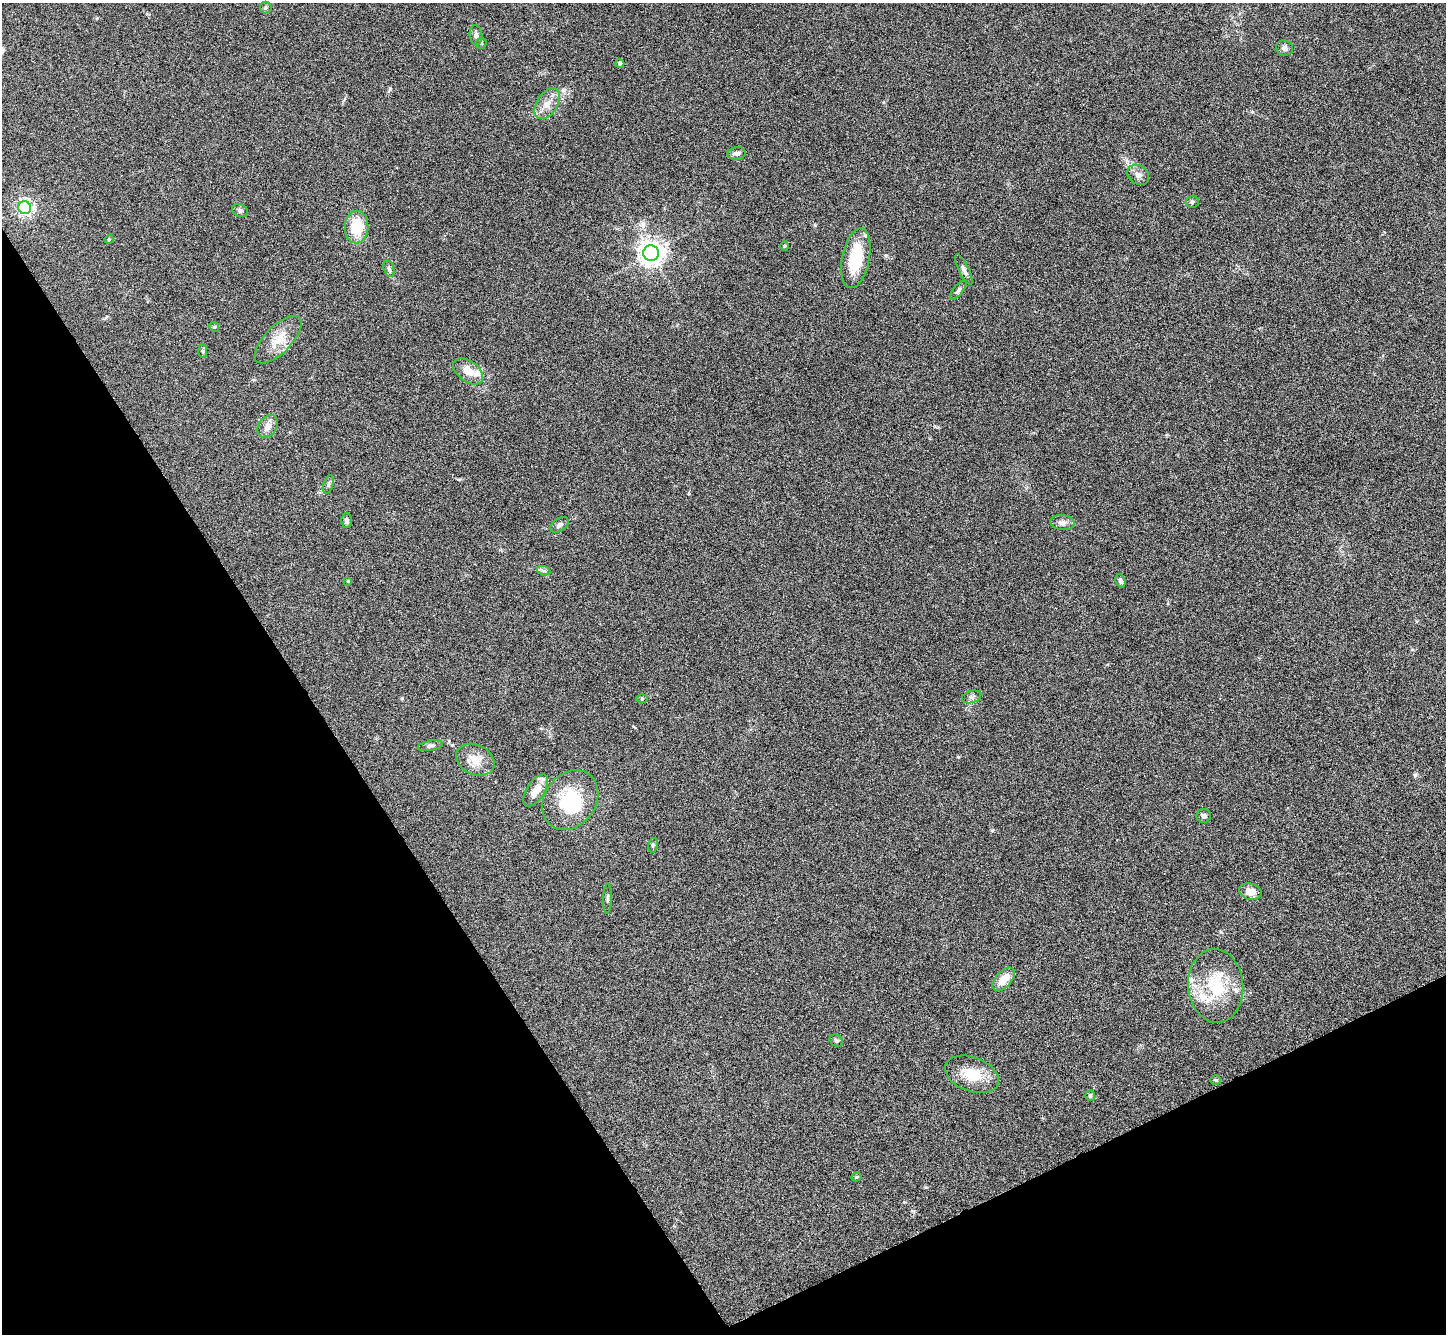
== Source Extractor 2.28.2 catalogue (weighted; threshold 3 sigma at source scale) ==
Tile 14 of 4 x 4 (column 2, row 4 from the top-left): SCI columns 1451-2894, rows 296-1627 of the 5788 x 5781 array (HDU 1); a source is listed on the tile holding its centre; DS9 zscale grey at full resolution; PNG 1448 x 1336 px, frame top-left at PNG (2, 3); each listed source drawn as its Kron ellipse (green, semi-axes under 4 px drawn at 4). Shown black and unused: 28% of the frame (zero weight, under 3 of 6 exposures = <1% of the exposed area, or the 3 px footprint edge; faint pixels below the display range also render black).
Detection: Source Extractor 2.28.2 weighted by HDU 2 'WHT'; one run over the whole footprint, this tile lists its part. Background 0.0536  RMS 0.0044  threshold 0.0181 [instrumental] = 3 sigma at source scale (4.09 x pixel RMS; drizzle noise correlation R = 1.36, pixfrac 0.8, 0.05/0.05 arcsec/px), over >= 5 px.
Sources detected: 52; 1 inside a brighter object's white glare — neither listed nor drawn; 3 inside a brighter listed object's ellipse — not listed separately; the other 48 listed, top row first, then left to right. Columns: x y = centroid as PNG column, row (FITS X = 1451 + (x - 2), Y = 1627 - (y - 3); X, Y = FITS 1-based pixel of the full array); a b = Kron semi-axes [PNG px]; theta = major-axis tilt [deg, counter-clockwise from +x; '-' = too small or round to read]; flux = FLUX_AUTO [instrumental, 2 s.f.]
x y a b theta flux
265 7 6 6 - 0.76
476 35 10 6 -84 1.5
481 43 6 5 - 0.52
1285 48 8 7 - 1.4
620 63 4 4 - 0.94
547 104 17 10 56 4.5
737 153 9 6 7 1.3
1138 175 12 9 -37 2.1
1192 202 6 6 - 0.94
25 208 6 6 - 120
240 211 8 6 -23 1.1
356 227 16 12 88 13
109 239 4 4 - 0.38
785 246 4 4 - 0.44
651 253 8 7 - 380
856 258 30 13 79 17
389 269 8 5 -73 0.92
964 270 17 5 -64 1.5
958 290 12 5 51 0.99
214 327 5 4 - 0.49
278 339 30 13 45 8
203 351 7 4 -88 0.64
468 371 17 10 -36 5.4
268 426 12 9 54 2.7
328 484 9 5 72 0.96
346 520 7 5 -90 1.1
1062 522 12 7 -7 1.9
560 525 10 6 33 1.3
544 571 7 4 -18 0.86
348 581 4 4 - 0.52
1120 581 7 4 -70 0.88
972 697 10 6 17 1.2
642 699 6 4 1 0.44
430 746 13 5 10 1.1
475 760 20 15 -26 6
536 790 18 9 57 5.6
570 800 32 25 53 22
1204 816 7 6 - 1.1
653 845 7 5 79 0.71
1250 892 11 8 -16 3.9
607 898 15 3 88 0.91
1004 979 14 8 47 5.7
1216 986 37 27 -85 23
836 1041 7 5 -33 0.76
972 1074 28 17 -21 11
1216 1080 5 4 - 0.48
1090 1096 5 5 - 0.84
856 1177 5 4 - 0.56
Unlisted compact peaks at least as high as the median listed source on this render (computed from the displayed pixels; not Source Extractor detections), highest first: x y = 1415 775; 390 89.